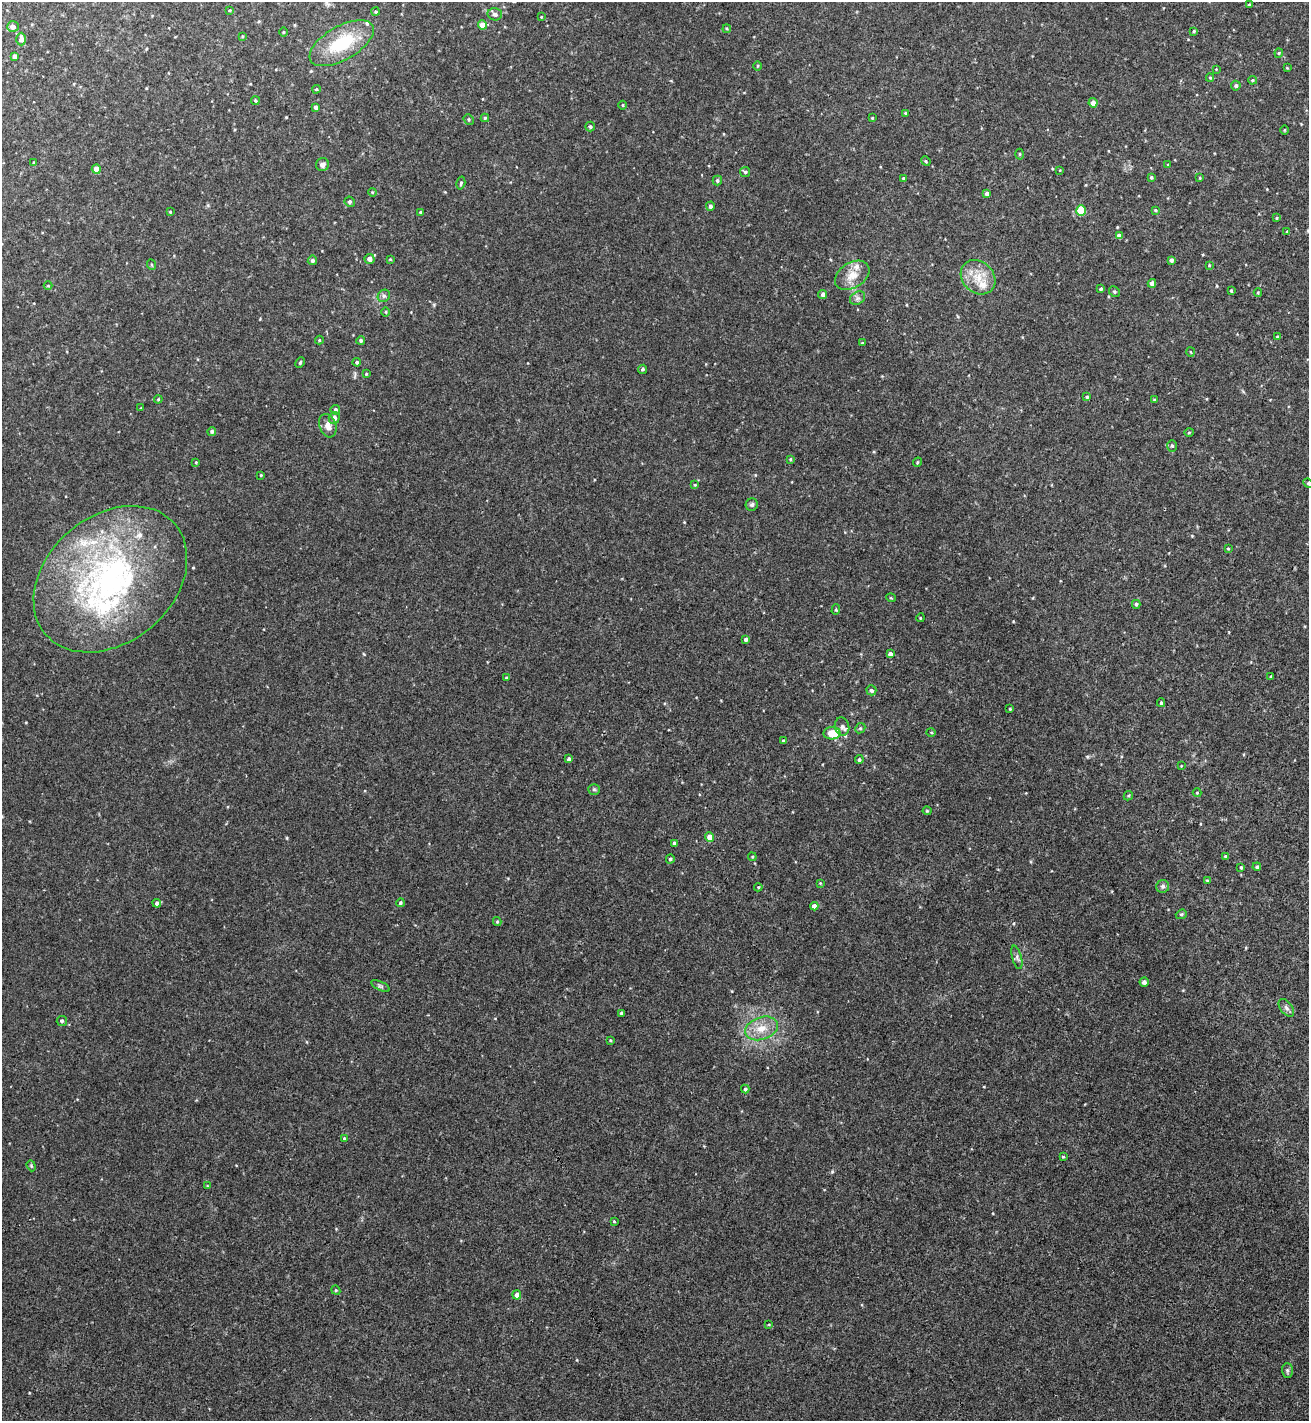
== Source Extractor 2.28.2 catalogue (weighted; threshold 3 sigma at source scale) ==
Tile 6 of 4 x 4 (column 2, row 2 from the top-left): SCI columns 1462-2768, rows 2843-4261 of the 5671 x 5681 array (HDU 1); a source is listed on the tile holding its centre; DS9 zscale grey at full resolution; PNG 1311 x 1423 px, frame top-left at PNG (2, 2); each listed source drawn as its Kron ellipse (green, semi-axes under 4 px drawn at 4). Shown black and unused: <1% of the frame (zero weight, under 3 of 4 exposures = <1% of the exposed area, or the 3 px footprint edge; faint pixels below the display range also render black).
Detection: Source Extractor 2.28.2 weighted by HDU 2 'WHT'; one run over the whole footprint, this tile lists its part. Background 0.0189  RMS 0.005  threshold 0.0226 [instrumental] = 3 sigma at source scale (4.5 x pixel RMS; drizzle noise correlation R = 1.50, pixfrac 1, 0.05/0.05 arcsec/px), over >= 5 px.
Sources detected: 166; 7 inside a brighter listed object's ellipse — not listed separately; the other 159 listed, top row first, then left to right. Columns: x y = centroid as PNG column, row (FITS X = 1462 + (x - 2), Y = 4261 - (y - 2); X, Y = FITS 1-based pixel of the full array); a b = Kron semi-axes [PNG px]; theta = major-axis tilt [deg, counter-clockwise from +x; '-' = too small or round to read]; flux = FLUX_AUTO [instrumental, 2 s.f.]
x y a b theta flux
1249 5 3 3 - 0.88
230 10 4 3 - 0.44
376 12 4 4 - 0.64
495 14 7 6 - 1.8
541 17 3 3 - 0.37
482 25 4 4 - 5.1
13 27 6 5 - 2.9
727 29 4 3 - 0.52
1194 31 4 4 - 0.61
283 32 5 3 - 0.41
242 36 3 3 - 0.5
21 39 6 5 - 3
342 43 35 17 30 26
1279 53 4 4 - 0.55
14 56 4 4 - 1.3
758 66 4 3 - 0.5
1287 68 3 3 - 0.38
1216 69 3 3 - 0.3
1210 78 4 4 - 0.52
1252 80 4 3 - 0.56
1236 86 5 4 - 1
316 89 4 4 - 0.55
255 101 4 4 - 0.66
1093 103 4 4 - 3
623 105 4 3 - 0.42
316 107 4 3 - 1.5
905 113 4 3 - 0.48
485 118 4 4 - 0.64
872 118 3 3 - 0.48
469 119 5 4 - 0.7
590 127 5 5 - 0.92
1285 130 5 3 - 0.45
1020 154 5 3 - 0.57
926 161 5 4 - 0.56
34 162 3 3 - 0.5
323 165 6 6 - 1.9
1168 165 3 3 - 0.44
96 169 4 4 - 5.8
1060 170 4 2 - 0.33
745 172 5 5 - 0.86
1151 177 4 3 - 0.84
903 178 3 3 - 0.65
1200 178 3 3 - 0.45
717 181 5 4 - 0.93
461 183 6 3 75 0.74
372 192 4 3 - 0.43
987 194 4 3 - 1.8
350 202 5 5 - 1.1
710 206 5 4 - 1.4
1155 210 4 3 - 0.6
1081 211 5 5 - 18
170 212 3 3 - 0.51
420 212 3 3 - 0.52
1277 218 4 3 - 0.46
1287 232 4 3 - 0.54
1119 236 4 4 - 3.2
369 259 5 5 - 3
390 259 3 3 - 0.42
312 260 5 4 - 1.2
1171 260 4 3 - 1.4
152 265 5 3 - 0.5
1209 265 4 4 - 0.46
852 275 19 12 32 7.3
978 277 19 15 -43 10
1152 283 4 4 - 3
48 286 4 3 - 0.44
1101 289 4 4 - 0.94
1231 291 3 3 - 0.62
1114 292 6 5 - 0.74
1258 292 4 3 - 0.53
823 294 4 4 - 1.7
384 296 6 5 - 1.1
857 298 8 6 35 1.5
386 312 5 3 - 0.48
1277 337 4 3 - 0.51
319 340 4 4 - 0.47
361 340 4 4 - 0.88
862 343 4 3 - 0.42
1191 352 5 3 - 0.47
357 362 4 4 - 0.86
300 363 5 3 - 0.6
643 369 5 4 - 0.88
366 374 4 4 - 0.5
1087 397 4 4 - 0.85
158 399 4 3 - 0.49
1154 400 4 3 - 0.6
141 408 3 3 - 0.37
335 410 5 4 - 1.2
334 418 6 5 - 2.1
328 426 12 8 -69 3.7
212 431 4 4 - 1
1189 432 5 3 - 0.47
1172 446 6 5 - 0.8
790 459 4 3 - 0.56
196 462 4 4 - 0.42
917 462 5 3 - 0.53
261 475 3 2 - 0.4
1308 483 5 4 - 0.61
695 485 4 3 - 0.46
752 505 6 6 - 1.1
1228 549 3 3 - 0.45
110 579 85 63 40 150
891 598 5 3 - 0.41
1136 604 4 4 - 0.93
836 610 5 4 - 0.67
920 618 4 3 - 0.47
746 639 4 4 - 1.2
890 654 4 4 - 1.6
1271 676 3 2 - 0.52
506 678 4 3 - 0.66
871 690 5 5 - 1.3
1161 703 4 3 - 0.67
1010 709 3 2 - 0.43
842 726 9 7 -77 2
860 728 5 4 - 0.74
931 732 4 3 - 0.53
832 733 8 6 5 13
783 740 3 3 - 0.54
569 759 4 4 - 1.6
859 760 4 4 - 1
1181 766 3 3 - 0.35
594 789 6 5 - 0.88
1197 793 4 4 - 0.5
1128 796 5 4 - 0.67
927 811 4 4 - 0.52
710 837 5 4 - 4.5
674 843 4 3 - 1.1
1225 856 4 4 - 0.76
752 857 4 4 - 0.52
670 859 4 4 - 0.93
1241 867 3 3 - 0.57
1257 867 4 3 - 0.99
1207 881 4 3 - 0.67
820 883 4 3 - 0.44
1163 886 6 6 - 1.3
758 887 4 4 - 0.5
157 903 4 4 - 1.6
400 903 4 4 - 0.92
814 906 4 4 - 2.5
1181 914 6 4 21 0.8
497 922 4 4 - 0.6
1017 957 12 4 -74 1.5
1144 982 4 4 - 1.7
380 986 10 4 -26 1.1
1286 1008 10 6 -53 1.7
621 1013 3 3 - 0.76
62 1021 5 5 - 0.81
761 1028 17 11 18 7.8
610 1040 3 3 - 0.55
745 1089 4 4 - 0.89
344 1138 4 3 - 0.56
1063 1157 3 3 - 0.48
31 1166 6 4 -69 0.61
207 1186 4 3 - 0.39
614 1221 4 3 - 0.48
336 1290 5 4 - 0.62
517 1295 4 4 - 2.5
769 1324 4 2 - 0.38
1287 1370 7 5 -89 1
Isophote crosses this tile's border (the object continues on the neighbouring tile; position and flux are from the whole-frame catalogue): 1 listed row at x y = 1308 483
Unlisted compact peaks at least as high as the median listed source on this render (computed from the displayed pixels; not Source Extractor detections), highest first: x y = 832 1172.